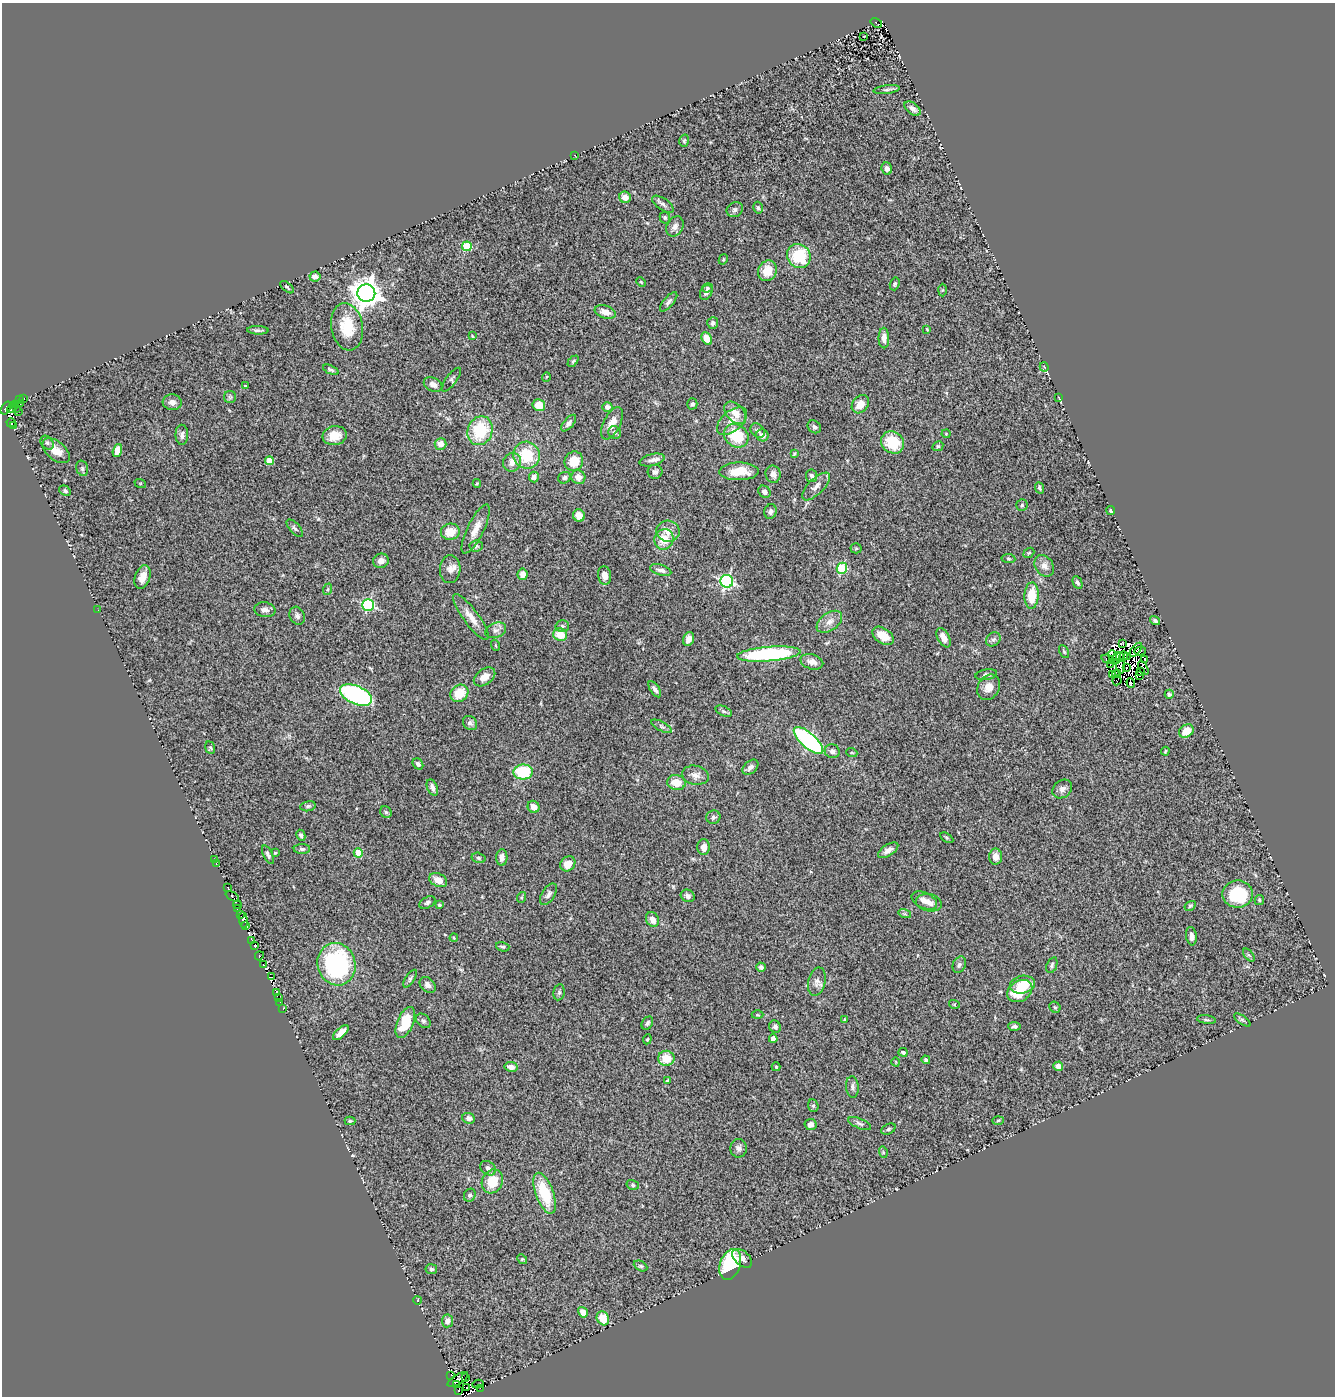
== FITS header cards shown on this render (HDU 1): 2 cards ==
NAXIS1  =                 1333
NAXIS2  =                 1394

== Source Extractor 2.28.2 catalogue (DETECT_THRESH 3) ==
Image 1333 x 1394 px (HDU 1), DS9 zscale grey, 1 PNG px = 1 image px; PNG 1337 x 1398 px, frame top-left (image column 1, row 1394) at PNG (2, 3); each listed source drawn as its Kron ellipse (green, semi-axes under 4 px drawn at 4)
Background 0.444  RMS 0.066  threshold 0.197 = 3 sigma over >= 5 px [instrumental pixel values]
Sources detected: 327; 29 with non-positive FLUX_AUTO (blend fragments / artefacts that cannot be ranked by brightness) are neither listed nor drawn; the other 298 listed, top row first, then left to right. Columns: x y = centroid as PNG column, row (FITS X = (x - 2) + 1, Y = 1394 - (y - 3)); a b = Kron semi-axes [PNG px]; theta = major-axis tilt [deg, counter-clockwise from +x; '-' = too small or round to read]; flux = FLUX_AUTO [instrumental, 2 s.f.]
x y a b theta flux
876 23 6 3 -32 38
864 36 3 2 - 2.8
887 89 13 3 8 11
912 109 9 5 -37 23
684 141 6 4 75 6.7
574 155 2 2 - 3.2
887 169 6 5 - 19
625 197 6 5 - 33
663 204 12 5 -35 14
758 208 6 4 -74 6.9
735 210 8 7 - 13
665 217 6 5 - 8.3
675 226 10 8 59 20
467 246 5 5 - 210
799 256 12 11 - 190
723 259 5 4 - 5
767 271 10 9 - 67
315 276 5 5 - 24
641 282 5 3 - 3.7
895 284 6 4 73 6.8
287 287 8 4 -41 6.9
707 288 5 4 - 6.8
943 290 6 4 88 5.7
706 292 8 5 59 13
366 293 9 8 - 5700
669 302 12 5 49 13
605 312 11 6 -17 38
713 323 6 5 - 11
347 327 24 16 -80 140
927 329 3 2 - 3.3
258 330 11 3 -2 12
472 336 3 2 - 4.2
884 338 10 5 -89 23
707 339 7 5 -61 60
573 361 6 4 45 6
1044 367 4 3 - 3
331 370 8 4 -24 8.9
546 377 5 3 - 4
451 380 14 5 53 9.5
433 384 10 6 -26 25
245 386 4 3 - 5.1
230 397 6 6 - 8.3
1058 397 4 2 - 3.1
23 399 2 2 - 6.2
19 400 2 2 - 2.2
172 402 9 8 - 23
16 404 3 3 - 15
20 404 3 2 - 13
692 404 5 5 - 9.6
860 404 10 7 51 42
539 405 6 6 - 73
607 407 5 4 - 13
6 408 7 4 56 580
12 408 6 3 40 52
16 409 3 2 - 34
19 411 3 2 - 16
735 413 13 8 -47 49
732 421 18 10 40 45
11 423 4 3 - 73
569 423 10 5 49 14
612 423 17 8 63 46
14 426 4 2 - 40
814 427 7 6 - 12
480 431 15 12 69 210
758 431 8 6 -46 14
615 432 7 6 - 10
946 434 4 4 - 4.3
182 435 10 6 -90 16
762 435 6 6 - 24
335 436 12 9 8 56
736 436 13 11 -40 140
893 442 12 10 -38 140
47 443 8 5 -48 11
440 444 6 6 - 42
938 446 6 4 29 7.1
117 450 7 4 75 51
56 451 16 9 -40 60
794 454 4 3 - 5.5
526 455 14 13 - 150
652 460 13 5 14 19
269 461 4 4 - 62
574 461 10 9 - 84
512 462 9 9 - 36
82 468 8 6 -75 9.2
739 471 20 9 1 85
655 472 7 7 - 13
773 474 9 7 -77 24
812 476 6 5 - 12
534 477 5 5 - 15
578 477 7 6 - 32
564 478 7 5 26 11
140 483 6 4 -18 3.8
477 483 4 3 - 4.9
816 486 18 8 44 32
1040 488 6 4 -65 7.4
65 491 6 4 -31 9.6
764 492 7 5 -44 16
1022 505 6 5 - 6.8
1111 511 4 4 - 6.6
770 512 7 6 - 16
579 515 6 6 - 38
295 528 11 5 -48 11
476 529 27 8 64 53
668 531 11 10 - 38
450 532 9 8 - 74
664 539 10 9 - 73
476 546 7 5 6 8.7
856 548 5 5 - 6.1
1029 553 6 4 40 6.5
1008 558 7 4 -8 6.4
381 561 8 7 - 29
1044 566 11 9 -55 29
842 568 5 5 - 320
450 569 14 10 87 32
661 570 11 5 -16 20
522 574 6 5 - 31
605 576 9 6 -83 27
143 577 12 7 70 42
727 581 6 6 - 790
1077 583 6 4 -62 9.3
328 589 6 4 70 6.3
1032 595 13 7 87 110
368 605 6 6 - 540
98 610 2 2 - 3.3
265 610 10 7 -8 21
297 616 9 7 -63 15
471 617 28 7 -54 52
1155 621 5 4 - 9.3
829 622 14 8 36 37
562 626 6 5 - 9.2
496 630 11 7 21 20
560 635 7 6 - 87
883 636 12 7 -36 74
944 638 10 6 -63 31
688 639 7 5 70 24
993 639 8 6 39 12
1123 643 3 3 - 7.1
495 645 5 3 - 4.4
1136 650 8 3 52 7.8
1140 651 6 2 17 0.96
1064 652 7 4 -62 6.1
769 654 32 7 4 560
1112 655 5 2 - 0.12
1123 656 5 4 - 5
1127 656 3 2 - 2.7
1120 657 5 2 - 6.8
1116 658 6 2 68 1.6
1108 659 7 4 -16 35
1145 659 3 2 - 4.4
812 662 12 7 -16 36
1110 665 3 2 - 7
1121 666 7 2 -89 12
1127 668 3 2 - 5.9
1143 668 8 4 -65 11
1141 672 3 2 - 11
1117 674 4 2 - 2.6
986 675 11 5 10 12
1112 675 4 2 - 3.3
1140 676 2 2 - 4.1
485 677 12 7 36 41
1117 680 5 2 - 5.9
1131 683 5 3 - 29
989 687 13 10 59 41
655 689 9 4 -57 15
459 693 9 8 - 93
1169 694 4 4 - 9.1
356 695 17 9 -24 750
724 711 9 5 -24 8.8
470 723 8 6 -44 13
662 726 11 4 -27 10
1186 731 8 6 36 67
808 740 18 7 -41 680
210 748 6 4 -67 6.4
832 751 7 7 - 16
1165 751 4 3 - 4.5
852 753 5 3 - 3.7
418 764 6 5 - 12
750 767 9 6 42 17
523 772 10 7 3 190
695 775 13 9 -10 28
676 783 9 7 -9 65
432 787 8 5 -67 17
1062 789 10 8 39 22
308 806 8 5 10 8.8
534 807 6 5 - 37
386 812 6 5 - 8.7
713 817 7 6 - 11
301 835 6 4 -62 8.4
947 838 7 4 -31 6.2
704 847 8 6 -90 30
302 849 8 5 -1 10
888 850 11 5 32 27
275 853 4 3 - 4.5
358 853 4 4 - 110
268 855 10 4 -65 11
502 857 8 5 87 22
996 857 8 6 -89 40
479 858 7 5 -16 7.7
214 859 3 2 - 4.9
216 863 3 2 - 6.6
568 864 8 7 - 50
438 880 9 6 -24 41
228 888 3 2 - 7.1
548 894 12 6 57 18
1238 894 15 13 0 260
232 896 7 3 -26 270
688 896 7 6 - 14
522 897 5 3 - 5.5
1259 900 5 4 - 5.6
924 901 13 8 -26 35
427 903 9 5 29 10
929 903 13 8 -11 33
237 905 4 2 - 9.4
439 905 4 4 - 7.3
1190 906 6 4 32 6.6
237 909 3 2 - 14
240 914 3 2 - 74
905 914 6 4 -18 7.8
652 919 8 6 -62 41
243 920 8 4 -83 560
246 925 3 2 - 58
1191 936 9 5 -82 20
454 938 4 4 - 4.2
252 940 3 3 - 39
255 946 4 2 - 110
503 947 7 4 -16 8.7
1249 955 7 4 -52 8.6
259 956 5 3 - 57
337 964 21 19 -73 650
263 965 3 3 - 140
959 965 8 6 63 12
1052 965 8 5 69 9.5
761 967 4 4 - 14
271 977 4 2 - 44
410 979 10 4 57 9.6
817 982 14 8 78 25
428 985 9 6 -43 19
1022 985 13 8 11 87
1020 991 13 10 33 130
559 992 8 5 81 9.5
276 993 3 3 - 40
278 998 3 2 - 21
280 1002 2 2 - 8.5
954 1004 5 3 - 4.4
1055 1007 6 5 - 6.6
283 1009 3 2 - 17
757 1015 6 3 0 4.1
845 1019 3 3 - 4.3
1206 1020 9 3 -7 7.9
1242 1020 9 4 -34 7.9
423 1021 8 6 -44 11
405 1022 16 8 67 150
647 1023 7 5 56 9.5
1014 1026 6 4 -3 10
775 1027 6 5 - 12
341 1033 10 4 42 39
647 1039 5 4 - 4.5
773 1039 4 4 - 52
903 1052 4 4 - 8.9
666 1058 8 7 - 83
926 1060 4 4 - 9.4
896 1062 4 3 - 3.3
1058 1066 5 4 - 30
511 1067 6 5 - 32
776 1067 4 3 - 6.9
667 1081 4 3 - 8.6
852 1087 10 6 -84 14
813 1106 6 5 - 7.5
469 1118 6 5 - 18
998 1120 5 3 - 4.8
350 1121 5 3 - 6.3
860 1124 12 5 -23 13
811 1125 6 5 - 20
888 1129 7 5 27 7.3
739 1148 9 8 - 17
883 1152 6 3 -73 4.7
488 1168 8 6 -35 18
492 1181 12 10 62 100
633 1185 6 5 - 7.5
545 1193 21 9 -70 180
470 1195 7 5 62 9
742 1258 12 7 -41 24
522 1259 5 4 - 5.1
730 1264 16 10 70 370
641 1266 7 4 -26 7.4
431 1269 6 5 - 11
418 1300 4 2 - 2.9
583 1312 5 4 - 34
603 1318 7 6 - 86
447 1321 6 5 - 24
451 1375 2 2 - 79
466 1377 3 2 - 34
458 1379 12 5 31 68
478 1384 5 3 - 12
457 1385 3 3 - 130
467 1387 3 2 - 46
480 1388 3 2 - 28
458 1391 3 2 - 160
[29 non-positive-flux detections neither listed nor drawn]